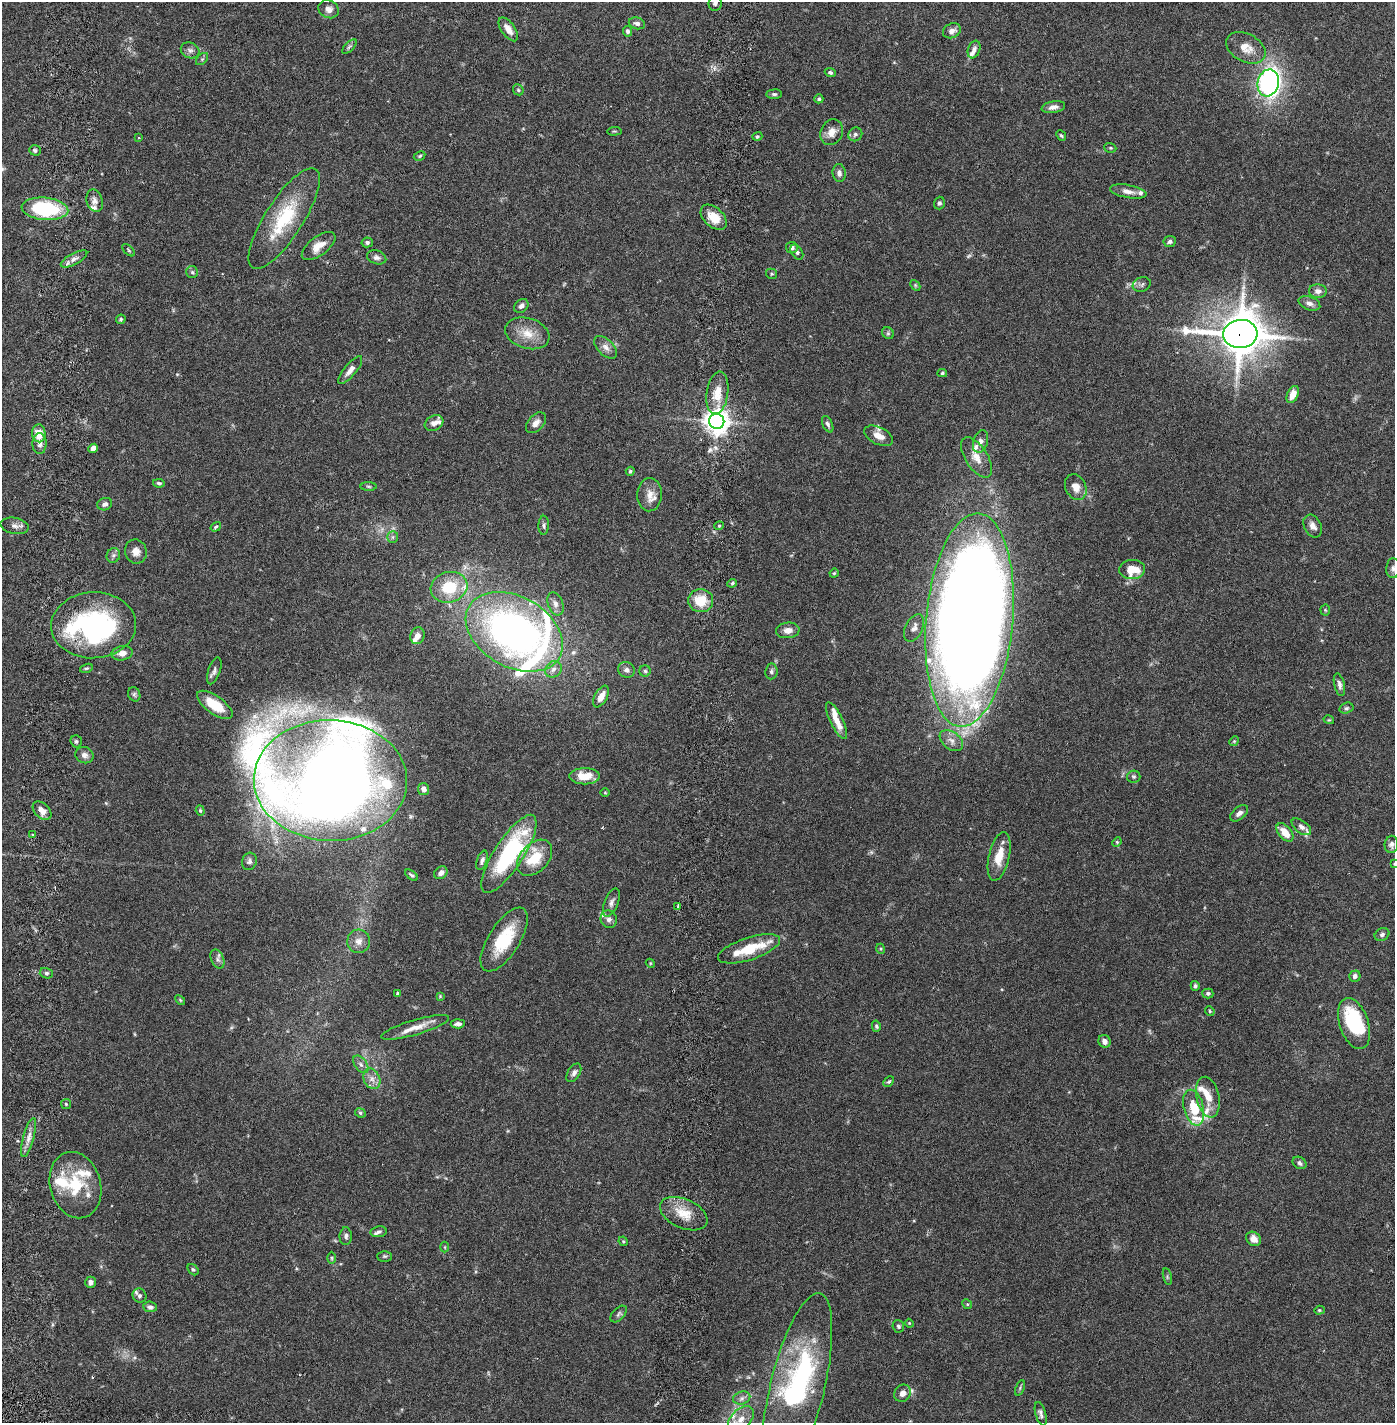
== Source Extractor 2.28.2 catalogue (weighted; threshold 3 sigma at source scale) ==
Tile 11 of 4 x 4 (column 3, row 3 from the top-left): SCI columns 2887-4279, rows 1509-2929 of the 5883 x 5855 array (HDU 1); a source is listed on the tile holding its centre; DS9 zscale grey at full resolution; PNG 1397 x 1425 px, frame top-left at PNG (2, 2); each listed source drawn as its Kron ellipse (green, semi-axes under 4 px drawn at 4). Shown black and unused: <1% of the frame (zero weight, under 2 of 6 exposures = <1% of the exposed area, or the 3 px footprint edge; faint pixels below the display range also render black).
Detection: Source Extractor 2.28.2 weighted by HDU 2 'WHT'; one run over the whole footprint, this tile lists its part. Background 0.0691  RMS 0.0049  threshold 0.0199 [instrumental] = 3 sigma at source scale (4.09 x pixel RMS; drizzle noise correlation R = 1.36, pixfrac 0.8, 0.05/0.05 arcsec/px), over >= 5 px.
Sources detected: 226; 4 too faint to see at this stretch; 2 inside a brighter object's white glare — neither listed nor drawn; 28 inside a brighter listed object's ellipse — not listed separately; the other 192 listed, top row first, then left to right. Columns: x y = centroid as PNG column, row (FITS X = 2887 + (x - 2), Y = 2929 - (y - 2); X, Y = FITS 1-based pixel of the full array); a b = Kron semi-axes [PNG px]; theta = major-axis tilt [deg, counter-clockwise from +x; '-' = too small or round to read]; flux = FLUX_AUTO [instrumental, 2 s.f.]
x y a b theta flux
715 3 8 6 82 0.88
328 9 10 8 -29 1.7
637 23 8 5 -15 0.95
508 29 14 6 -55 2.4
628 31 5 4 - 0.7
952 31 9 7 22 1.5
349 47 9 4 45 0.64
1246 48 21 14 -28 4.1
974 49 9 6 71 1.3
190 50 9 7 -26 1
202 59 7 4 44 0.46
830 72 5 4 - 0.57
1268 83 13 10 76 88
518 90 6 5 - 0.42
774 94 7 4 5 0.56
819 99 4 4 - 0.49
1053 107 12 6 10 1.4
614 131 7 3 4 0.29
832 132 13 11 65 2.6
855 134 7 6 - 0.76
757 136 5 4 - 0.42
1061 136 6 4 -48 0.41
139 138 3 2 - 0.23
1110 148 6 4 -20 0.38
35 150 6 5 - 0.61
420 156 6 4 28 0.38
839 173 9 6 -84 1.2
1128 191 18 6 -10 2.1
95 201 11 8 -73 1.5
939 203 6 5 - 0.58
45 209 23 11 -5 25
714 217 15 9 -43 4.5
284 218 59 19 57 18
1170 241 6 5 - 0.87
367 242 5 5 - 0.71
319 246 20 9 37 3.4
792 247 5 5 - 0.9
128 250 7 3 -42 0.38
797 252 8 5 -58 0.87
377 257 10 6 -18 1
74 259 15 5 28 1.6
192 272 6 6 - 0.54
772 274 5 5 - 0.42
1142 284 9 7 23 0.76
915 285 6 4 -47 0.38
1318 291 9 7 -3 1.4
1309 303 11 6 -20 1.3
521 306 8 6 43 1
121 319 5 4 - 0.4
527 333 23 15 -17 5.2
888 333 6 5 - 0.49
1240 334 17 14 5 880
606 347 14 8 -45 1.7
350 370 17 6 51 2.1
942 373 5 4 - 0.4
717 393 21 10 81 5.1
1293 394 9 5 66 2.9
717 421 8 7 - 260
434 423 10 7 30 1.5
536 423 12 7 47 1.7
828 424 9 5 -66 0.73
39 433 9 6 -86 4.6
879 436 15 8 -26 3
980 441 12 7 73 1.4
40 444 10 7 89 1.4
93 448 5 4 - 1.6
977 457 23 11 -57 3.5
630 471 4 4 - 0.46
159 483 6 4 -11 0.52
369 486 8 4 -1 0.47
1076 487 13 10 -64 2.8
650 495 16 12 87 3.1
105 504 7 6 - 0.96
544 525 9 5 88 0.67
15 526 14 8 -12 1.4
719 526 4 4 - 0.32
1313 526 12 8 -62 1.8
216 527 6 4 35 0.58
393 537 6 5 - 0.56
136 551 12 11 - 2.2
113 555 7 6 - 0.8
1393 568 10 6 85 0.91
1132 569 13 9 5 6.4
834 573 4 4 - 0.32
732 583 5 4 - 0.45
449 587 18 15 16 10
701 601 12 11 - 6.2
555 604 12 7 -70 1.3
1325 610 5 5 - 0.32
970 620 107 43 85 720
94 625 42 33 3 61
914 628 15 8 64 1.8
788 630 12 8 4 2
514 632 52 35 -29 130
417 636 8 7 - 1.6
122 653 11 7 11 2.1
86 668 6 4 18 0.38
553 669 9 7 44 1.3
627 670 9 7 -29 1.1
214 671 14 6 70 1
645 671 6 5 - 0.53
771 671 8 6 84 0.72
1339 685 11 5 -76 1.1
134 694 7 6 - 0.6
601 697 12 6 62 2.6
215 705 21 9 -35 7.1
1346 708 7 5 16 0.56
836 720 20 6 -64 3.9
1329 720 5 3 - 0.25
76 741 6 5 - 0.55
951 741 13 8 -37 1.9
1234 741 5 4 - 0.3
84 755 9 8 - 1.4
585 776 15 8 0 5.4
1134 777 7 6 - 0.55
330 780 76 60 -2 670
424 789 6 5 - 1.6
605 793 4 3 - 0.23
42 811 11 7 -44 2.3
200 811 5 4 - 0.36
1239 813 10 6 38 1.3
1301 827 11 6 -37 1.2
1285 832 11 6 -50 4.1
32 835 3 2 - 0.31
1117 842 5 4 - 0.31
1391 844 8 7 - 1.1
509 854 45 14 57 36
999 856 25 10 77 5.2
535 858 21 14 47 9.9
482 860 10 5 71 1
249 861 9 7 73 0.98
1394 864 4 3 - 0.25
441 873 7 5 37 1.4
411 875 7 3 -37 0.51
611 902 15 7 68 1.3
678 906 3 2 - 0.98
609 919 9 8 - 1.3
1382 934 7 6 - 0.85
504 940 36 15 58 13
359 941 12 11 - 2.2
749 949 32 11 18 8.9
881 949 5 3 - 0.28
217 959 10 6 -65 0.98
650 963 4 3 - 0.25
46 973 7 5 -14 0.67
1355 976 6 5 - 1
1195 986 5 4 - 0.6
397 993 4 4 - 0.58
1208 993 5 5 - 0.61
440 996 4 4 - 0.28
180 1000 6 3 -46 0.3
1210 1011 5 4 - 0.39
458 1024 7 4 4 1
1354 1024 26 14 -71 20
876 1026 6 4 -77 0.5
415 1027 35 7 16 3.9
1104 1041 6 6 - 1.5
361 1064 10 6 -52 1
574 1073 10 6 59 1.2
372 1079 11 8 -65 1.9
889 1082 6 4 46 0.4
1208 1097 21 11 -78 3.9
66 1104 5 5 - 0.37
1194 1108 18 10 -76 7.1
360 1113 5 4 - 0.42
29 1137 20 5 74 2.1
1299 1163 7 5 -34 0.85
75 1185 34 25 -74 15
684 1214 25 14 -24 5.9
379 1232 8 5 8 0.63
346 1236 9 6 90 0.85
1254 1239 8 6 -40 2.3
623 1241 5 4 - 0.29
445 1247 5 3 - 0.27
385 1256 7 5 -1 0.49
332 1258 6 4 -89 0.4
193 1270 6 4 -47 0.48
1167 1277 8 3 -77 0.4
90 1282 5 5 - 1.1
140 1296 7 6 - 0.7
967 1304 5 4 - 0.34
150 1307 7 5 -6 0.95
1319 1310 5 4 - 0.33
619 1314 10 6 46 0.69
909 1323 4 3 - 0.26
898 1326 6 5 - 0.54
1020 1388 8 4 68 0.48
797 1389 98 27 76 47
903 1393 9 8 - 1.6
742 1398 9 6 17 1
1041 1414 12 5 -75 0.97
741 1419 16 9 45 2.7
Overlapping masked pixels (flux is a lower limit): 1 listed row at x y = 1240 334
Isophote crosses this tile's border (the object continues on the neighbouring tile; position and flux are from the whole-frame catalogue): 3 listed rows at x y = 715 3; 1394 864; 741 1419